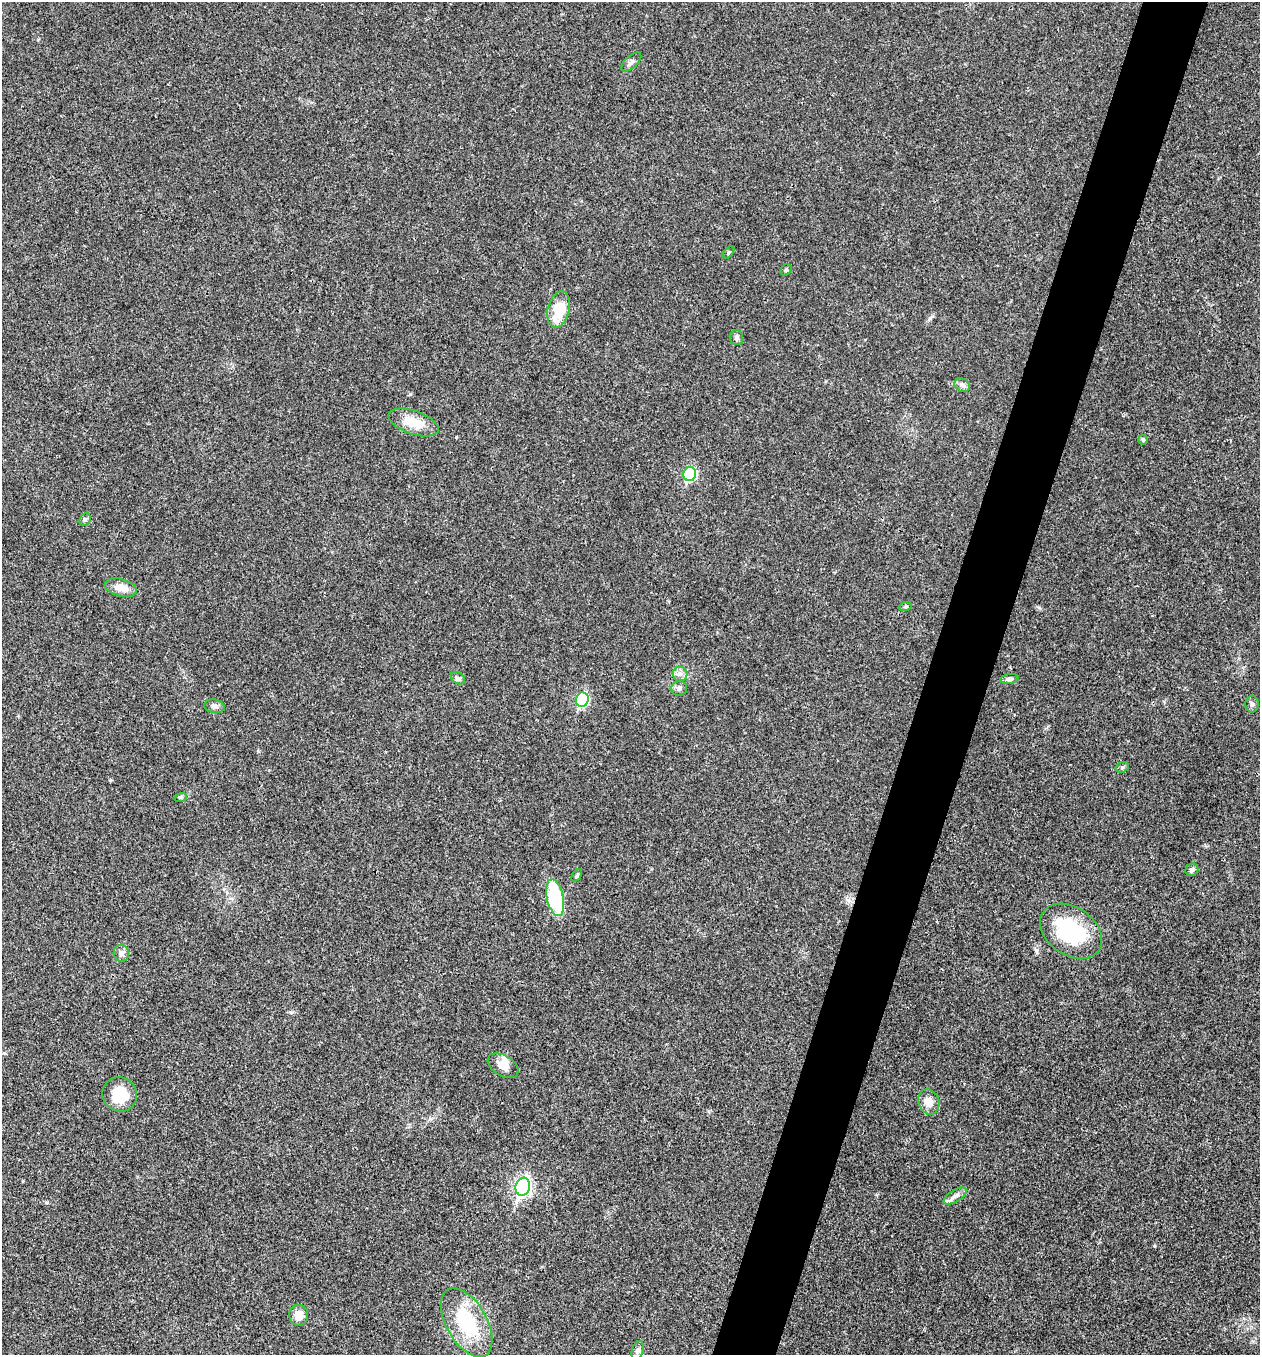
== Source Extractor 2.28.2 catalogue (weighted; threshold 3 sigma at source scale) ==
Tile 10 of 4 x 4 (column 2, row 3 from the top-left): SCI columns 1525-2782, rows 1356-2708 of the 5432 x 5418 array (HDU 1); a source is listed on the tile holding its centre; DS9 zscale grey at full resolution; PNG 1262 x 1357 px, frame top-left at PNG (2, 2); each listed source drawn as its Kron ellipse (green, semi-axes under 4 px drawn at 4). Shown black and unused: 5% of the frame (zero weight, under 3 of 4 exposures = <1% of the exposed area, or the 3 px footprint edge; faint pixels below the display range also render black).
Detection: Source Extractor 2.28.2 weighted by HDU 2 'WHT'; one run over the whole footprint, this tile lists its part. Background 0.0224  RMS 0.0041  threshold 0.0183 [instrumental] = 3 sigma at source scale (4.5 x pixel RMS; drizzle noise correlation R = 1.50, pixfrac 1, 0.05/0.05 arcsec/px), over >= 5 px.
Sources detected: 35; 1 inside a brighter object's white glare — neither listed nor drawn; the other 34 listed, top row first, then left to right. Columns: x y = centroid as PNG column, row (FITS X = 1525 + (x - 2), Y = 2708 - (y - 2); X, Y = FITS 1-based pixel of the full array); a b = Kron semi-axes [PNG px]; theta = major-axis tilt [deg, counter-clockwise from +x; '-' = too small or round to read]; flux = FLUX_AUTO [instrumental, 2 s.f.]
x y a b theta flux
631 62 12 6 43 1.4
729 252 7 4 47 0.62
786 270 6 5 - 0.64
559 310 18 11 76 13
736 338 7 6 - 0.96
962 385 8 6 -29 1.2
414 423 26 11 -19 8.9
1143 440 5 4 - 0.85
690 474 7 6 - 36
85 519 7 5 67 0.72
121 588 16 8 -14 4.7
905 607 6 4 19 0.55
680 674 7 7 - 1.5
458 678 7 5 -30 0.96
1010 679 9 5 9 1.1
679 688 8 7 - 1.3
582 700 7 6 - 39
1252 704 8 6 89 1.1
214 706 10 6 -11 1.4
1122 767 7 5 20 0.75
181 797 6 4 18 0.53
1192 870 7 6 - 1.1
577 875 7 4 54 0.58
555 898 19 8 -78 34
1071 931 34 24 -34 33
121 953 8 7 - 1.6
503 1066 17 10 -31 3.6
120 1094 17 17 - 11
929 1102 13 10 -69 4.1
523 1187 9 7 72 100
955 1196 13 6 31 1.8
299 1315 10 9 - 4.3
467 1323 38 20 -60 27
638 1350 9 6 71 1.1
Unlisted compact peaks at least as high as the median listed source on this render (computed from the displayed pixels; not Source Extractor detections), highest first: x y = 1154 1246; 930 318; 456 437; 1036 950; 291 1012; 110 780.